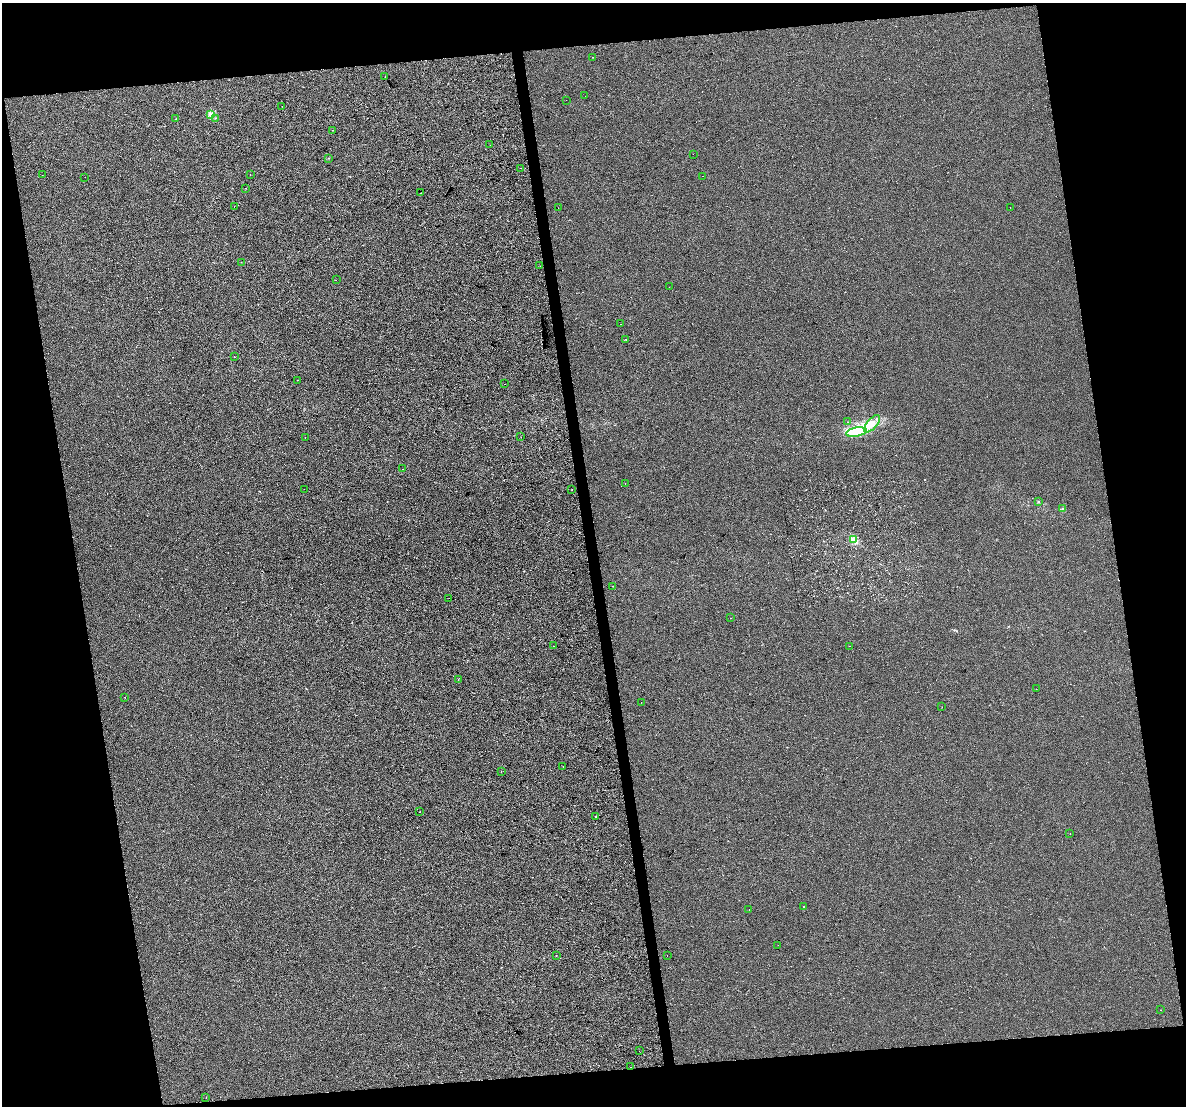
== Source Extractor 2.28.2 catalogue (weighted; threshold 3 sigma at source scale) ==
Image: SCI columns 1-4733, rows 65-4477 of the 4734 x 4497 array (HDU 1 of 3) = the unmasked area's bounding box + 8 px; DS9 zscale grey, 4 x 4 block average (1 PNG px = mean of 4 x 4 image px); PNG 1188 x 1108 px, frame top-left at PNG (2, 3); each listed source drawn as its Kron ellipse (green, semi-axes under 4 px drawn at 4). Shown black and unused: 21% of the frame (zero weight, under 3 of 4 exposures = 2% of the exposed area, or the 3 px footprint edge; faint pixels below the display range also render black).
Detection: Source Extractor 2.28.2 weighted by HDU 2 'WHT'. Background 1.83e-04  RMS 0.0065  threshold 0.0294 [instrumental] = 3 sigma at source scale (4.5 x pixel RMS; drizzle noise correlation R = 1.50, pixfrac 1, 0.0396/0.0396 arcsec/px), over >= 5 px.
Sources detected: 82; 4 inside a brighter object's white glare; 9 cosmic-ray / hot-pixel residue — neither listed nor drawn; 2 inside a brighter listed object's ellipse — not listed separately; the other 67 listed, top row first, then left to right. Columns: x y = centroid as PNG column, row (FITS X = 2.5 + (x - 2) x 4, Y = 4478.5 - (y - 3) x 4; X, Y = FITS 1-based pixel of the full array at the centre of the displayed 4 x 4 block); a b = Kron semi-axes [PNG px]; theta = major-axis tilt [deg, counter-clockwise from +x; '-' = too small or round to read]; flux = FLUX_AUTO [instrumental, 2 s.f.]
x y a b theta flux
592 57 2 2 - 0.8
385 76 2 2 - 1.4
585 96 2 2 - 1.4
566 100 2 2 - 0.61
282 106 2 2 - 1.1
211 115 2 2 - 65
215 118 2 2 - 1.4
176 119 2 2 - 2.8
333 130 2 2 - 1.4
490 145 2 2 - 0.74
693 154 2 2 - 0.86
328 158 2 2 - 2.6
521 168 2 2 - 1.1
42 175 2 2 - 0.56
250 175 2 2 - 0.51
702 176 2 2 - 0.96
85 177 2 2 - 0.65
246 188 2 2 - 1
421 193 2 2 - 0.83
234 206 2 2 - 0.69
1010 207 2 2 - 0.73
558 208 2 2 - 0.93
241 262 2 2 - 0.8
540 266 2 2 - 0.72
336 280 2 2 - 0.52
669 287 2 2 - 0.76
621 324 2 2 - 5.1
626 339 2 2 - 3.1
234 357 2 2 - 2.3
298 380 2 2 - 0.91
505 384 2 2 - 0.69
848 422 2 2 - 1.3
872 424 11 5 49 28
856 432 10 4 11 35
305 437 2 2 - 0.8
521 437 2 2 - 0.82
402 469 2 2 - 4
625 483 2 2 - 0.87
304 489 2 2 - 3.8
572 490 2 2 - 1
1038 501 2 2 - 1.4
1062 509 2 2 - 1.5
854 539 2 2 - 66
612 586 2 2 - 1.3
449 598 2 2 - 1.4
731 618 2 2 - 1.4
553 646 2 2 - 5.7
850 646 2 2 - 3.1
458 680 2 2 - 4.1
1036 689 2 2 - 0.87
125 697 2 2 - 5.5
641 702 2 2 - 2.4
942 707 2 2 - 0.66
563 767 2 2 - 4
501 771 2 2 - 0.92
420 812 2 2 - 3.4
596 816 2 2 - 140
1070 833 2 2 - 0.93
804 907 2 2 - 2.9
749 910 2 2 - 1.7
778 945 2 2 - 0.64
667 955 2 2 - 0.73
556 956 2 2 - 1.9
1161 1010 2 2 - 2
639 1051 2 2 - 3.1
631 1067 2 2 - 7.6
206 1098 2 2 - 0.66
Overlapping masked pixels (flux is a lower limit): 1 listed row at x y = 631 1067
Diffuse or blended objects may show on this block-average render without a row.